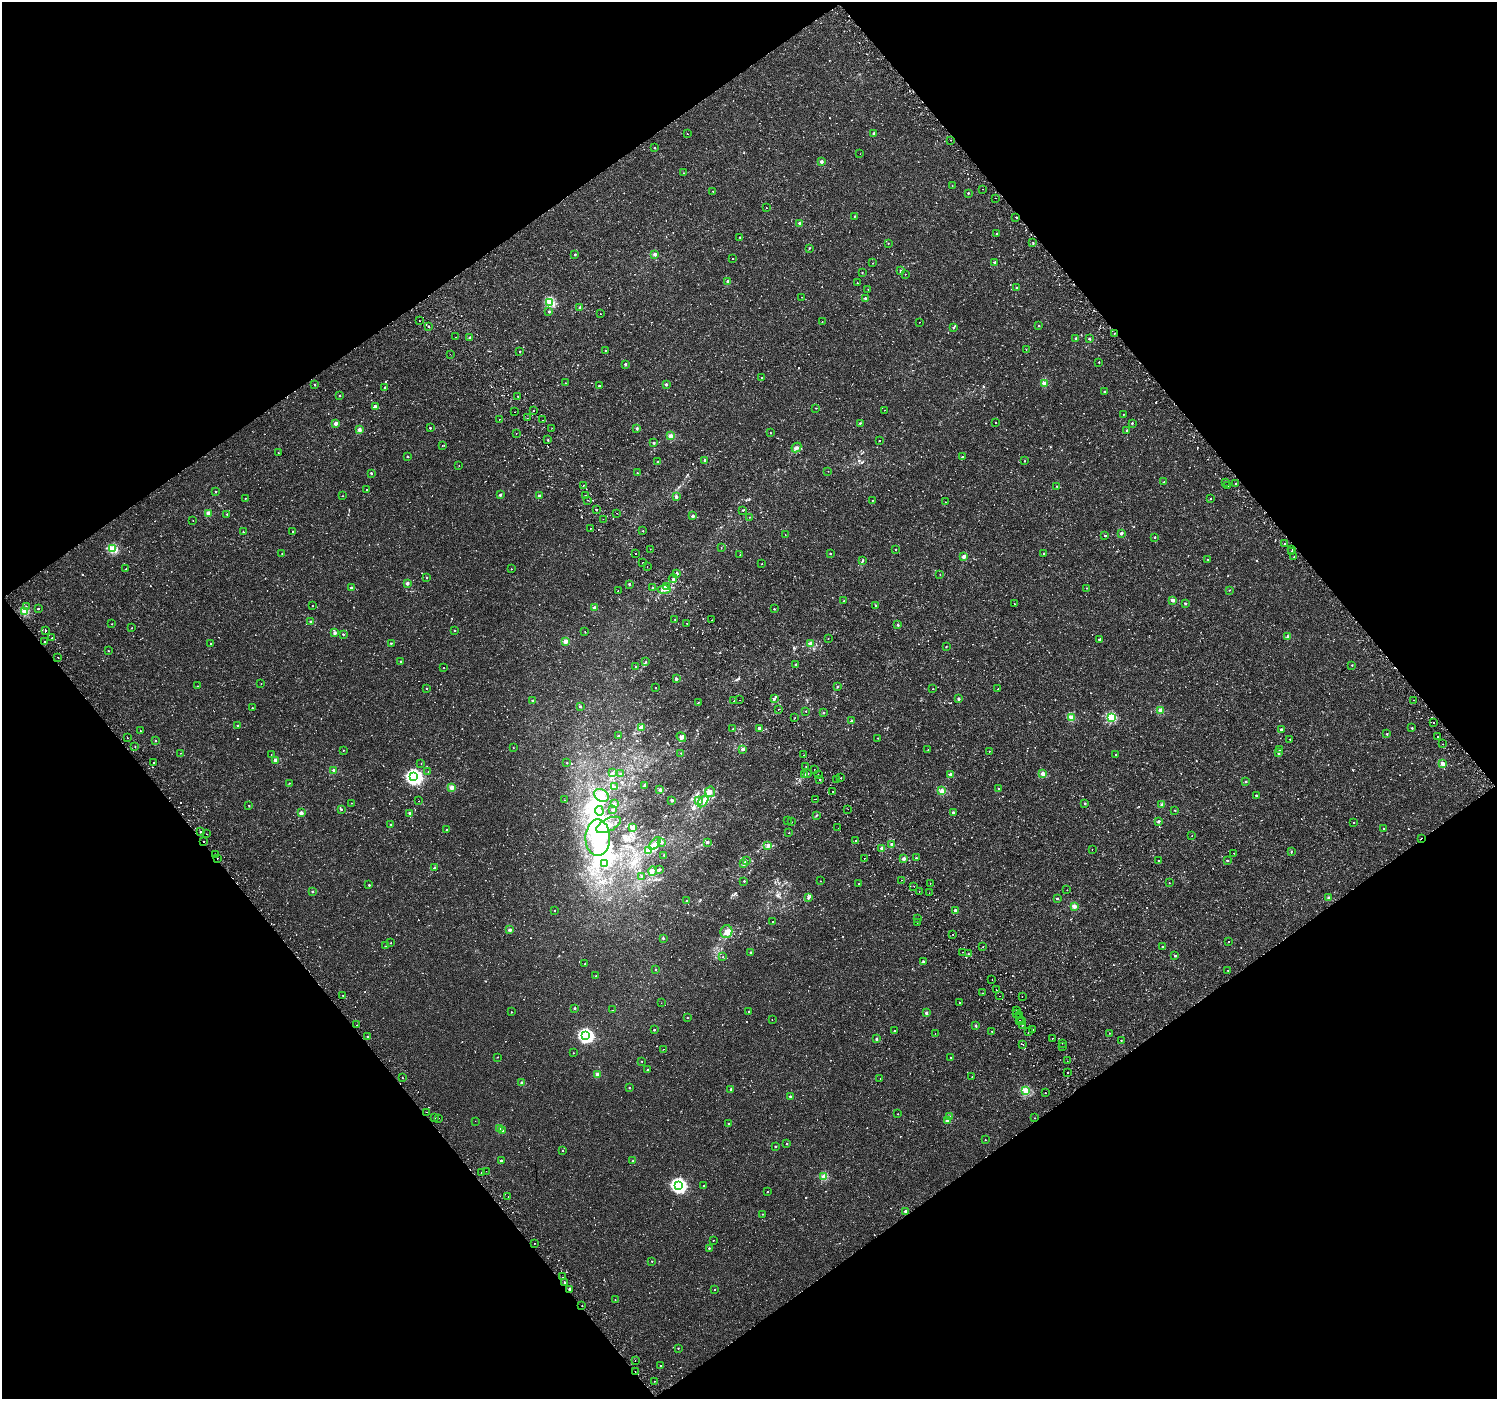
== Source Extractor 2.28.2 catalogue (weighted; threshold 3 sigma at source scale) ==
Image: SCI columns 47-6023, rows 173-5757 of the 6076 x 5992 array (HDU 1 of 3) = the unmasked area's bounding box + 8 px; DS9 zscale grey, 4 x 4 block average (1 PNG px = mean of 4 x 4 image px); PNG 1499 x 1401 px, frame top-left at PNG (2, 2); each listed source drawn as its Kron ellipse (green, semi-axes under 4 px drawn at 4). Shown black and unused: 49% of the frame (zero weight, under 2 of 3 exposures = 3% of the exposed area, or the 3 px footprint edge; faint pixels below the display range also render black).
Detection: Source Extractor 2.28.2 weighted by HDU 2 'WHT'. Background 3.61e-04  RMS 0.0014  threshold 0.00631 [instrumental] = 3 sigma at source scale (4.5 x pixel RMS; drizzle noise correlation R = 1.50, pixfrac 1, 0.0396/0.0396 arcsec/px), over >= 5 px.
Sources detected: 1154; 3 too faint to see at this stretch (4 x 4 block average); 13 inside a brighter object's white glare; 26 cosmic-ray / hot-pixel residue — neither listed nor drawn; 14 coinciding with a brighter row at this scale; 23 inside a brighter listed object's ellipse — not listed separately; of the other 1075, all 500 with FLUX_AUTO >= 0.5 (the completeness limit of this list) listed and drawn (575 fainter detections not listed), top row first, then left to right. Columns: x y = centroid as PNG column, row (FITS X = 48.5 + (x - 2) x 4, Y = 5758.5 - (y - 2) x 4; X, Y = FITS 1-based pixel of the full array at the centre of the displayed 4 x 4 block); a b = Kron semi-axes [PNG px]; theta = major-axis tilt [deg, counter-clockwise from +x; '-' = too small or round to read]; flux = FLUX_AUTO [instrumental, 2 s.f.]
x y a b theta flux
687 134 2 2 - 0.63
873 134 2 2 - 3.9
951 140 2 2 - 0.59
655 148 2 2 - 1.6
860 154 2 2 - 0.69
821 162 2 2 - 8.1
683 173 2 2 - 0.56
952 185 2 2 - 0.63
983 189 2 2 - 0.66
713 191 2 2 - 0.55
968 193 2 2 - 2
996 198 2 2 - 1.5
766 208 2 2 - 0.83
854 216 2 2 - 1.2
1016 217 2 2 - 1.4
800 223 2 2 - 7.5
996 234 2 2 - 1
740 237 2 2 - 0.92
888 243 2 2 - 1
1033 243 2 2 - 1.9
809 248 2 2 - 1.3
575 254 2 2 - 1.4
655 254 2 2 - 8.4
733 258 2 2 - 0.66
873 263 2 2 - 0.52
995 263 2 2 - 4.2
900 270 2 2 - 1.3
862 273 2 2 - 0.94
905 274 2 2 - 1.6
728 281 2 2 - 7.3
857 283 2 2 - 0.59
1016 288 2 2 - 0.76
868 289 2 2 - 0.72
802 297 2 2 - 0.7
865 298 2 2 - 2.9
550 302 2 2 - 50
580 307 2 2 - 5.8
549 312 2 2 - 2.5
600 314 2 2 - 1.1
419 320 2 2 - 1
822 322 2 2 - 0.64
919 322 2 2 - 0.85
1039 326 2 2 - 1.2
428 327 2 2 - 1.4
953 328 3 2 - 0.76
1114 333 2 2 - 0.77
455 337 2 2 - 0.99
470 337 2 2 - 1.8
1076 338 2 2 - 1.5
1089 339 2 2 - 2.7
1026 349 2 2 - 0.57
605 350 2 2 - 0.84
520 351 2 2 - 1.2
450 354 2 2 - 2
1099 362 2 2 - 1.1
625 364 2 2 - 2.9
761 378 2 2 - 1.8
565 383 2 2 - 0.56
1044 383 2 2 - 16
666 384 2 2 - 4.7
315 385 2 2 - 2.4
599 386 2 2 - 4.3
385 387 2 2 - 1.7
1104 392 2 2 - 2
340 396 2 2 - 1.8
518 396 2 2 - 0.75
375 406 2 2 - 3.9
816 408 2 2 - 0.68
884 410 2 2 - 1.2
533 411 2 2 - 1.4
515 412 2 2 - 1.8
1123 414 2 2 - 0.53
527 418 2 2 - 1
499 419 2 2 - 3.1
542 420 2 2 - 0.66
995 422 2 2 - 0.72
336 423 2 2 - 9.5
860 423 3 2 - 0.65
1132 423 2 2 - 1.3
430 428 2 2 - 2
552 428 2 2 - 0.59
637 428 2 2 - 4.1
359 429 2 2 - 9.1
1126 430 2 2 - 1.5
516 433 2 2 - 0.75
770 433 2 2 - 0.96
671 436 2 2 - 20
548 440 2 2 - 2.2
879 441 2 2 - 1.6
654 443 2 2 - 3.1
442 446 2 2 - 0.76
796 447 5 3 - 1.9
278 453 2 2 - 0.52
407 456 2 2 - 1.2
962 457 2 2 - 1.8
704 460 2 2 - 2.7
1024 461 2 2 - 1.3
658 462 2 2 - 2.8
459 465 2 2 - 0.93
828 471 2 2 - 0.5
371 473 2 2 - 3.4
637 473 2 2 - 1
1164 482 2 2 - 1.5
1226 482 2 2 - 1.6
1235 484 2 2 - 1.4
583 485 2 2 - 2.4
1228 485 2 2 - 1.3
1057 486 2 2 - 0.9
367 490 2 2 - 0.88
215 492 2 2 - 1.2
500 495 2 2 - 3.6
586 495 2 2 - 0.77
343 496 2 2 - 0.51
539 496 2 2 - 5.9
676 497 2 2 - 7.2
245 498 2 2 - 0.52
1210 499 2 2 - 0.8
587 500 2 2 - 1
872 500 2 2 - 0.58
945 502 2 2 - 0.57
597 510 2 2 - 1.1
743 510 2 2 - 0.59
208 513 2 2 - 13
616 513 2 2 - 1.2
227 514 2 2 - 1.3
693 516 2 2 - 6.2
749 517 2 2 - 0.58
603 519 2 2 - 0.54
193 520 2 2 - 0.6
590 528 2 2 - 0.5
643 531 2 2 - 1.2
243 532 2 2 - 0.9
292 532 2 2 - 0.61
1121 533 2 2 - 5.9
785 534 2 2 - 0.88
1105 536 2 2 - 2.2
1155 537 2 2 - 2.1
1284 544 2 2 - 1.7
721 547 2 2 - 0.55
113 549 2 2 - 46
650 549 2 2 - 0.52
896 549 2 2 - 1.3
1292 549 2 2 - 0.75
1292 551 2 2 - 1.9
282 553 2 2 - 0.63
636 553 2 2 - 0.53
1044 553 2 2 - 1.4
830 554 2 2 - 1.3
740 555 2 2 - 0.87
964 557 2 2 - 8.1
1294 557 2 2 - 1.8
1208 559 2 2 - 0.57
863 561 3 2 - 0.76
643 563 2 2 - 3.3
762 564 2 2 - 1.2
647 566 2 2 - 1.2
126 569 2 2 - 0.82
511 569 2 2 - 0.75
677 573 3 2 - 0.86
940 574 2 2 - 0.52
427 578 2 2 - 0.79
673 578 4 2 - 1.3
407 583 2 2 - 8.8
629 584 2 2 - 3
667 586 3 2 - 1.3
351 588 2 2 - 3.9
652 588 2 2 - 1.7
1086 588 2 2 - 0.73
664 589 6 3 0 2.5
618 590 2 2 - 0.8
1229 590 2 2 - 0.65
1173 600 2 2 - 10
844 601 2 2 - 2
1185 603 2 2 - 1.9
1014 604 2 2 - 0.58
876 605 2 2 - 1.6
312 606 2 2 - 0.51
26 607 2 2 - 0.65
594 608 2 2 - 11
38 609 2 2 - 1.4
774 609 2 2 - 1.3
25 611 2 2 - 31
675 619 2 2 - 1.6
712 620 2 2 - 1.9
311 621 2 2 - 2.9
687 623 2 2 - 2.7
112 624 2 2 - 0.71
898 625 2 2 - 2.9
132 628 2 2 - 0.83
454 630 2 2 - 1.3
45 631 2 2 - 3.4
585 631 2 2 - 1.6
335 633 2 2 - 6.6
343 634 2 2 - 1.8
1288 637 2 2 - 9.8
52 638 2 2 - 0.69
828 638 2 2 - 0.55
1099 640 2 2 - 3.4
565 641 2 2 - 14
45 642 2 2 - 2.6
391 643 2 2 - 1.5
211 644 2 2 - 0.57
810 644 2 2 - 11
946 647 2 2 - 1.3
108 651 2 2 - 0.99
58 657 2 2 - 0.54
400 661 2 2 - 1.6
646 662 3 2 - 0.86
796 664 2 2 - 0.9
1352 665 2 2 - 1.4
635 666 2 2 - 0.6
443 668 2 2 - 0.94
676 679 2 2 - 5.7
261 683 2 2 - 0.6
197 686 2 2 - 0.59
838 686 2 2 - 0.66
427 688 2 2 - 1
656 688 2 2 - 0.92
933 689 2 2 - 0.56
998 689 2 2 - 1
775 698 3 2 - 0.78
958 699 2 2 - 5.1
739 700 2 2 - 0.58
1414 700 2 2 - 1.1
533 701 2 2 - 2.7
734 701 2 2 - 1.3
699 702 2 2 - 0.55
580 706 2 2 - 2.9
252 708 2 2 - 1.5
778 709 2 2 - 1.5
1160 710 2 2 - 17
806 711 2 2 - 1.1
823 713 2 2 - 0.69
1071 717 2 2 - 22
1111 717 2 2 - 45
795 718 2 2 - 0.61
852 720 4 2 - 0.89
1433 723 2 2 - 0.57
237 726 2 2 - 2
641 727 2 2 - 5.1
759 728 2 2 - 7.8
1412 728 2 2 - 1.8
733 729 2 2 - 0.85
1281 729 2 2 - 4.5
140 731 2 2 - 0.86
1387 734 2 2 - 2.1
619 736 2 2 - 5.7
1437 736 2 2 - 2.2
681 737 5 4 - 2.5
127 738 2 2 - 0.88
878 738 2 2 - 0.67
1290 739 2 2 - 0.96
155 741 2 2 - 1.5
1443 744 2 2 - 1.9
135 746 2 2 - 1.1
513 747 2 2 - 0.53
343 750 2 2 - 0.82
742 750 3 2 - 0.69
928 750 2 2 - 0.78
1279 750 2 2 - 0.66
989 751 2 2 - 0.9
180 753 2 2 - 0.64
681 753 2 2 - 0.55
1279 753 2 2 - 4.2
1116 754 2 2 - 1.3
271 755 2 2 - 1.2
804 755 2 2 - 0.61
276 760 2 2 - 9
153 763 2 2 - 0.6
567 763 2 2 - 1.1
1442 763 2 2 - 15
421 764 2 2 - 1.3
806 767 2 2 - 0.76
814 769 2 2 - 0.52
334 770 2 2 - 10
428 772 2 2 - 0.51
613 773 2 2 - 0.64
620 773 2 2 - 2.1
807 773 4 2 - 0.78
950 774 2 2 - 4.3
1043 774 2 2 - 16
805 775 3 2 - 1.3
818 775 2 2 - 0.66
414 777 4 3 - 220
841 778 2 2 - 3.8
820 780 2 2 - 1.2
836 780 2 2 - 0.64
1246 781 2 2 - 1.7
289 783 2 2 - 0.58
645 785 3 3 - 1.2
452 787 2 2 - 15
614 787 3 2 - 0.51
998 788 2 2 - 0.62
660 789 2 2 - 1.2
833 791 2 2 - 0.95
942 791 2 2 - 19
710 792 5 5 - 3.9
601 795 8 6 -33 6
1256 795 2 2 - 1.7
815 799 2 2 - 2.5
565 800 2 2 - 0.67
672 800 2 2 - 4.3
419 801 2 2 - 1.3
698 801 3 2 - 1
703 801 7 4 53 4
351 803 2 2 - 0.52
1085 803 2 2 - 2.3
614 804 3 2 - 1.3
249 805 2 2 - 0.81
1162 805 2 2 - 9.5
341 809 2 2 - 2.1
848 809 2 2 - 0.87
613 810 2 2 - 5.6
1175 810 2 2 - 1.2
599 811 5 2 - 3.2
953 812 2 2 - 2.3
301 813 2 2 - 12
410 813 2 2 - 5.9
816 815 2 2 - 0.52
787 821 2 2 - 0.62
1158 821 2 2 - 4.3
791 822 2 2 - 0.79
1353 822 2 2 - 0.65
391 824 2 2 - 2
609 825 13 6 26 9.8
632 827 4 2 - 2.3
838 828 2 2 - 0.7
1384 829 2 2 - 2.5
447 830 2 2 - 3.6
200 832 2 2 - 1.4
789 833 2 2 - 1.3
206 834 2 2 - 0.98
1192 836 2 2 - 0.56
598 838 18 12 90 41
1421 838 2 2 - 1.1
856 840 2 2 - 0.51
204 841 2 2 - 0.58
661 842 3 2 - 2.1
655 843 7 3 52 4.3
708 843 3 2 - 0.52
892 844 2 2 - 9.2
768 845 2 2 - 3
882 848 2 2 - 9.1
1092 849 2 2 - 0.52
648 850 4 2 - 1.4
1291 851 2 2 - 1.1
1234 853 2 2 - 0.63
216 855 2 2 - 0.5
664 855 2 2 - 1.5
218 858 2 2 - 1.1
864 858 2 2 - 2.5
916 858 2 2 - 2.4
904 859 2 2 - 7.9
1227 860 2 2 - 1.7
746 861 4 2 - 1.7
1158 861 2 2 - 1.6
604 863 4 2 - 1.4
744 863 4 2 - 0.71
435 868 2 2 - 5
659 869 2 2 - 0.82
653 871 4 3 - 2.1
641 877 2 2 - 2
902 880 2 2 - 1
744 881 2 2 - 1.3
820 881 2 2 - 0.62
930 883 2 2 - 2.2
1169 883 2 2 - 0.92
859 884 2 2 - 0.57
369 885 2 2 - 2.4
914 886 2 2 - 0.84
1067 890 2 2 - 0.51
919 891 2 2 - 0.59
312 892 2 2 - 2.9
929 893 2 2 - 1.1
808 898 3 2 - 0.97
1057 898 2 2 - 3.2
1329 898 2 2 - 5.9
686 901 2 2 - 2.1
1074 906 2 2 - 16
554 910 2 2 - 0.86
955 910 2 2 - 5.6
917 919 2 2 - 0.51
772 921 2 2 - 1.3
917 922 2 2 - 0.79
510 930 2 2 - 6.1
726 932 6 6 - 4.5
953 934 2 2 - 1.1
663 938 2 2 - 3.1
1229 941 2 2 - 0.62
391 943 2 2 - 0.59
385 946 2 2 - 0.51
1162 946 2 2 - 0.95
983 947 2 2 - 0.52
750 952 2 2 - 2.2
962 952 2 2 - 0.91
968 954 2 2 - 0.9
1175 956 2 2 - 2.6
723 957 2 2 - 0.67
923 961 3 2 - 0.59
585 964 2 2 - 0.79
655 970 2 2 - 0.69
1228 970 2 2 - 0.71
596 976 2 2 - 2
992 980 2 2 - 0.54
996 990 2 2 - 1.2
983 993 2 2 - 0.74
343 996 2 2 - 0.51
999 996 2 2 - 1.6
1022 997 2 2 - 1.8
661 1003 2 2 - 0.84
960 1003 2 2 - 0.68
574 1008 2 2 - 2.8
613 1010 2 2 - 0.69
749 1011 2 2 - 1.4
1016 1011 2 2 - 0.53
511 1012 2 2 - 1.2
926 1013 2 2 - 6.9
1016 1014 2 2 - 0.7
1019 1015 2 2 - 1.3
687 1018 2 2 - 0.58
772 1019 2 2 - 0.52
1019 1020 2 2 - 1.4
1022 1021 2 2 - 0.52
357 1025 2 2 - 3.4
976 1025 2 2 - 2.1
1022 1025 2 2 - 2.5
1033 1029 2 2 - 0.62
654 1030 2 2 - 2.1
895 1031 2 2 - 0.82
992 1031 2 2 - 0.7
1028 1032 2 2 - 1.4
1109 1033 2 2 - 0.5
935 1034 2 2 - 0.59
367 1036 2 2 - 1.4
586 1036 3 3 - 170
1052 1038 2 2 - 1.1
876 1039 2 2 - 3
1121 1040 2 2 - 1
1062 1043 2 2 - 0.74
1023 1044 2 2 - 1.1
1062 1047 2 2 - 0.68
663 1049 2 2 - 0.85
573 1053 2 2 - 0.72
497 1057 2 2 - 0.73
951 1057 2 2 - 0.76
642 1061 2 2 - 0.68
1067 1061 2 2 - 0.52
647 1070 2 2 - 1.6
1068 1073 2 2 - 2
597 1074 2 2 - 9.3
972 1077 2 2 - 0.9
402 1078 2 2 - 2.1
880 1078 2 2 - 0.6
522 1083 2 2 - 7.1
629 1087 2 2 - 0.91
731 1089 2 2 - 3
1026 1091 2 2 - 40
1045 1092 2 2 - 0.57
790 1096 2 2 - 2.4
426 1112 2 2 - 0.73
898 1114 2 2 - 0.58
435 1117 2 2 - 1.6
949 1117 2 2 - 6.5
438 1118 2 2 - 1.4
1035 1118 2 2 - 0.67
947 1120 2 2 - 6
475 1121 2 2 - 0.6
729 1123 2 2 - 0.51
500 1128 2 2 - 11
502 1131 2 2 - 1.7
985 1140 2 2 - 0.74
787 1144 2 2 - 1.7
776 1147 2 2 - 1.7
562 1150 2 2 - 1.1
501 1161 2 2 - 3.5
633 1161 2 2 - 4.5
486 1171 2 2 - 1.3
481 1172 2 2 - 0.94
824 1177 2 2 - 24
678 1185 3 3 - 180
704 1186 2 2 - 0.96
767 1192 2 2 - 0.98
508 1197 2 2 - 0.85
906 1211 2 2 - 7.3
762 1214 2 2 - 0.59
713 1240 2 2 - 0.86
535 1243 2 2 - 0.61
709 1248 2 2 - 1.9
652 1261 2 2 - 0.89
562 1277 2 2 - 0.92
565 1283 2 2 - 3.4
570 1289 2 2 - 2.5
714 1289 2 2 - 0.95
615 1300 2 2 - 0.51
582 1305 2 2 - 0.71
678 1348 2 2 - 1
635 1361 2 2 - 1.3
661 1366 2 2 - 1.2
635 1371 2 2 - 3.1
654 1381 2 2 - 1.6
Overlapping masked pixels (flux is a lower limit): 6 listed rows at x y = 1421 838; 204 841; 218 858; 570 1289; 582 1305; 635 1371
Diffuse or blended objects may show on this block-average render without a row.